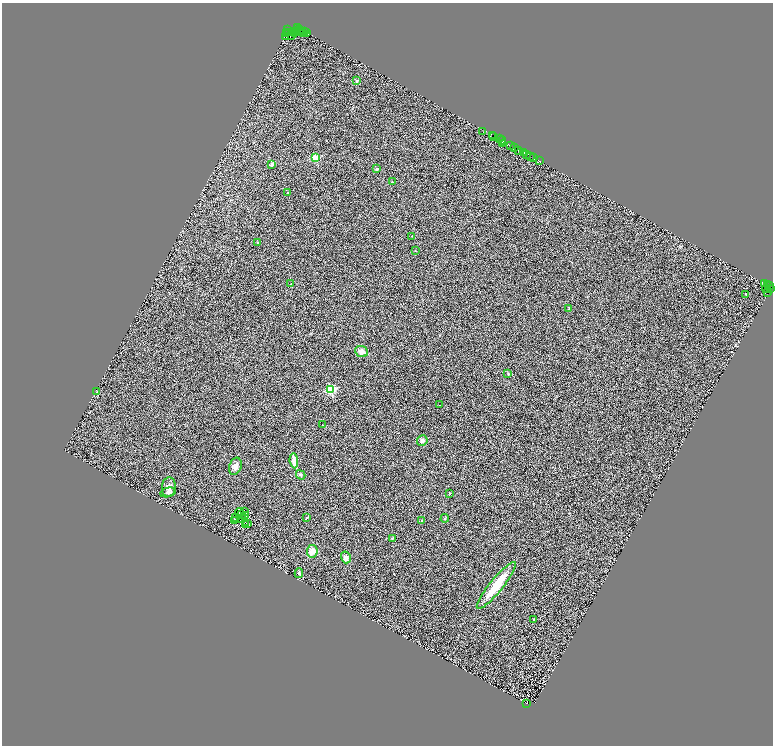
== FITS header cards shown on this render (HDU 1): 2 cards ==
NAXIS1  =                 1541
NAXIS2  =                 1487

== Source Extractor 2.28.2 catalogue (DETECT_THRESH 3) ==
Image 1541 x 1487 px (HDU 1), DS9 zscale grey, zoomed out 1/2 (1 PNG px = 2 x 2 image px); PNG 775 x 748 px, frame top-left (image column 1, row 1486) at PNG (2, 3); each listed source drawn as its Kron ellipse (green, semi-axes under 4 px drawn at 4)
Background 0.465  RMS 0.76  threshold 2.28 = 3 sigma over >= 5 px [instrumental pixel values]
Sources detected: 119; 40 cannot appear on this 1/2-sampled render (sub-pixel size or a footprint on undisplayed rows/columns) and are neither listed nor drawn; the other 79 listed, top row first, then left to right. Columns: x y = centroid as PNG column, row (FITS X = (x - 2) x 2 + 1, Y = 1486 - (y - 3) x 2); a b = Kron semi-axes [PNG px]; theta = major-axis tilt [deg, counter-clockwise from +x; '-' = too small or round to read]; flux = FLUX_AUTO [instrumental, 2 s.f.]
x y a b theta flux
297 27 2 1 - 770
299 29 2 1 - 160
288 30 2 2 - 1300
292 32 2 1 - 180
294 32 5 1 - 480
296 32 2 1 - 560
302 32 3 2 - 380
305 32 2 2 - 1600
306 32 2 1 - 480
289 33 3 2 - 1200
304 33 2 1 - 370
286 34 2 1 - 270
291 35 5 2 - 1400
286 36 2 1 - 63
357 81 3 3 - 170
483 131 2 1 - 460
492 135 2 1 - 210
494 137 3 1 - 830
499 139 2 1 - 150
502 140 4 3 - 290
503 144 2 1 - 16
510 145 4 1 - 260
514 148 4 1 - 240
518 150 3 2 - 1300
524 153 3 2 - 860
527 154 2 2 - 570
530 156 2 1 - 690
315 158 3 3 - 6100
534 158 2 1 - 810
539 161 3 1 - 690
272 164 2 2 - 1700
377 169 2 2 - 390
392 182 3 2 - 60
288 193 2 2 - 110
412 236 2 2 - 67
257 243 4 3 - 140
415 251 3 2 - 79
765 283 2 1 - 200
291 284 4 3 - 130
767 285 2 1 - 130
769 286 3 2 - 210
771 288 2 1 - 830
766 289 4 1 - 270
768 292 2 1 - 93
746 294 2 2 - 250
569 309 3 2 - 69
361 351 7 5 -22 910
508 374 3 2 - 85
331 390 3 3 - 12000
97 392 3 3 - 160
439 405 2 2 - 51
323 425 2 2 - 160
422 441 5 5 - 410
294 461 7 4 -82 1300
235 466 9 6 69 760
301 475 5 4 - 260
169 487 10 7 84 790
168 492 8 4 14 350
450 493 2 2 - 110
244 511 3 1 - 37
239 512 4 2 - 52
241 514 3 1 - 43
246 515 2 1 - 51
236 517 2 1 - 80
307 517 3 2 - 87
445 518 4 3 - 140
242 519 4 2 - 120
235 520 2 1 - 25
422 521 2 2 - 220
246 523 2 2 - 120
245 524 2 1 - 14
248 524 4 2 - 190
392 538 3 3 - 110
312 551 6 5 - 1200
346 557 6 5 - 530
299 573 5 3 - 280
496 585 30 6 51 4600
533 619 2 2 - 150
527 704 3 1 - 490
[40 sub-pixel or undisplayed-footprint detections neither listed nor drawn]